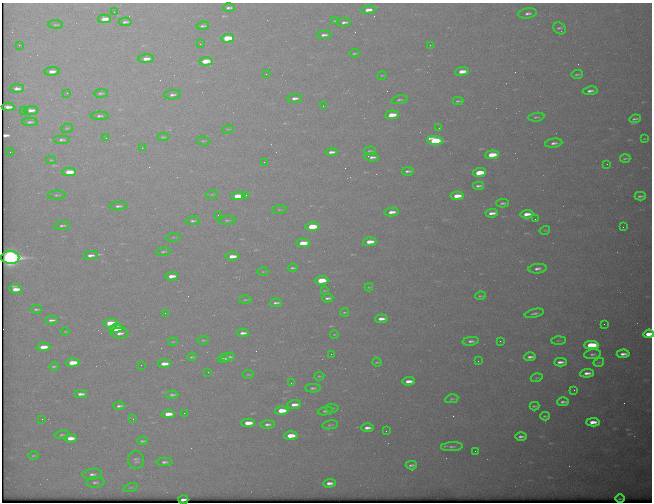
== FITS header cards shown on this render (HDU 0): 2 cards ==
NAXIS1  =                  650 / Width of table row in bytes
NAXIS2  =                  500 / Number of rows in table

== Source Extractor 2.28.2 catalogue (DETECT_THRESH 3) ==
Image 650 x 500 px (HDU 0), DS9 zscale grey, 1 PNG px = 1 image px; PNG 654 x 504 px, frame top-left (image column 1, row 500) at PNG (2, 3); each listed source drawn as its Kron ellipse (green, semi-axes under 4 px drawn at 4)
Background 617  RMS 3.2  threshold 9.55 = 3 sigma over >= 5 px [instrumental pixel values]
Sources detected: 188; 1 with non-positive FLUX_AUTO (blend fragments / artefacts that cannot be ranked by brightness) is neither listed nor drawn; the other 187 listed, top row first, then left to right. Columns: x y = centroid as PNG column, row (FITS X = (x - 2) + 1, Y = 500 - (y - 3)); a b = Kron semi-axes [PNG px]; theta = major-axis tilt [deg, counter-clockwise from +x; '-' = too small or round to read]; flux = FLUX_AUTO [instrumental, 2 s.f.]
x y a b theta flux
229 8 6 3 2 550
368 10 7 4 7 1500
114 12 2 2 - 88
528 13 9 5 8 770
104 19 6 4 2 2000
335 21 4 2 - 240
125 22 6 3 5 550
344 22 7 4 8 640
56 25 7 3 -4 260
203 26 6 3 6 440
560 28 7 5 -35 440
324 35 7 4 5 740
227 38 7 4 4 7700
200 44 2 2 - 86
19 45 2 2 - 150
430 45 2 2 - 290
354 53 5 2 - 270
146 59 8 4 3 1700
206 61 6 4 4 4200
52 71 8 4 2 1400
462 71 7 4 6 2400
266 74 3 2 - 240
577 74 6 2 3 340
382 75 5 3 - 180
17 89 7 4 3 850
590 91 7 3 8 750
67 93 4 2 - 180
101 93 7 4 2 390
172 95 8 4 6 740
295 98 7 4 6 910
399 100 8 3 11 410
458 101 5 3 - 330
323 106 3 2 - 210
8 107 6 3 0 830
31 110 7 4 0 1300
23 111 2 2 - 140
392 115 7 3 5 4200
100 116 9 4 1 540
536 117 8 4 8 370
635 119 6 2 7 450
30 122 8 4 0 460
67 128 6 3 7 240
439 128 2 2 - 100
228 129 6 3 15 210
163 137 5 3 - 260
106 138 2 2 - 110
644 139 4 2 - 150
62 140 8 4 0 540
203 141 6 4 -13 260
435 141 8 4 -3 19000
554 143 8 4 7 810
142 148 2 2 - 890
370 151 6 3 4 260
10 152 2 2 - 90
331 152 6 3 5 860
492 155 7 4 6 5100
372 157 7 3 -5 790
625 158 5 2 - 270
51 160 5 3 - 210
264 162 2 2 - 89
607 164 2 2 - 330
408 171 6 3 7 560
69 172 7 4 2 4600
479 173 7 4 5 6300
478 186 5 3 - 520
212 194 6 4 19 270
57 195 9 4 1 440
246 195 3 3 - 260
238 196 7 3 4 3700
457 196 6 3 5 2900
640 196 6 3 2 460
503 203 6 3 2 380
118 206 9 4 3 600
279 209 7 4 9 340
391 212 7 3 10 1500
492 213 6 3 7 1200
527 214 6 3 4 1800
218 215 3 2 - 170
535 219 2 2 - 110
227 220 9 3 3 320
193 221 7 4 1 470
62 225 8 4 9 500
312 227 7 4 4 7900
623 227 2 2 - 390
545 230 5 3 - 180
173 237 7 3 5 200
370 242 6 3 5 2500
303 243 7 3 3 4000
163 252 7 3 5 350
91 255 7 4 5 980
232 256 7 3 3 2300
10 257 9 6 -2 90000
293 268 5 2 - 380
537 269 9 5 6 820
263 272 5 3 - 200
172 276 6 3 5 1800
321 280 7 4 4 5900
369 287 4 2 - 190
16 289 6 4 -8 2100
324 291 4 2 - 170
480 296 5 2 - 280
328 298 5 3 - 530
245 300 6 3 2 240
276 303 6 3 2 520
36 309 5 2 - 340
345 312 4 2 - 230
165 313 2 2 - 120
534 313 10 4 13 570
381 319 6 3 4 1200
52 320 6 3 2 600
110 323 7 4 1 5600
604 324 2 2 - 450
116 328 7 4 3 8600
65 331 4 3 - 170
119 333 9 5 -2 1000
243 333 6 3 3 830
334 334 4 3 - 130
649 334 5 3 - 2900
203 340 6 3 7 210
471 341 8 4 6 690
500 341 2 2 - 140
558 341 7 3 1 250
173 342 5 2 - 190
591 345 7 4 3 11000
43 347 7 3 3 2500
331 354 2 2 - 310
592 354 8 5 9 580
623 354 6 3 2 970
192 357 5 2 - 280
228 357 7 3 9 600
530 357 6 3 1 720
223 359 5 3 - 540
478 361 2 2 - 350
73 362 7 4 4 3800
377 362 4 2 - 230
560 362 6 3 2 920
599 362 5 3 - 180
164 364 6 3 3 1800
141 365 2 2 - 130
54 366 4 3 - 320
208 372 2 2 - 130
587 373 6 3 5 1100
248 374 5 3 - 210
319 376 5 3 - 230
537 378 6 4 18 250
409 381 6 3 4 1600
291 383 2 2 - 180
313 388 7 3 2 420
574 390 2 2 - 100
81 394 6 3 0 840
172 395 6 3 3 440
452 399 7 3 12 290
563 402 6 3 2 610
294 405 7 4 5 1500
119 406 6 3 4 520
534 406 5 2 - 330
332 408 7 4 -6 310
282 410 7 4 3 3900
325 411 8 4 8 440
184 413 2 2 - 150
168 414 6 4 2 2200
545 416 5 2 - 290
42 419 2 2 - 270
133 419 3 2 - 260
593 422 6 3 3 1800
248 423 7 4 2 2900
268 424 7 4 3 660
330 425 8 3 10 320
367 428 6 3 2 970
386 431 2 2 - 530
62 435 7 4 10 370
291 436 7 4 3 3400
521 436 6 3 1 620
71 438 6 4 3 1800
142 441 5 3 - 380
452 447 11 4 3 590
475 451 2 2 - 470
33 456 5 3 - 240
136 460 9 8 - 700
164 462 8 4 1 610
411 465 5 3 - 490
92 474 10 5 6 860
95 482 9 5 5 620
329 483 6 3 3 1200
131 487 7 3 19 280
183 499 5 3 - 1100
620 499 4 2 - 200
At the frame edge (FLAGS 8, measured only in part): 1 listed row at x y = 649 334
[1 non-positive-flux detection neither listed nor drawn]